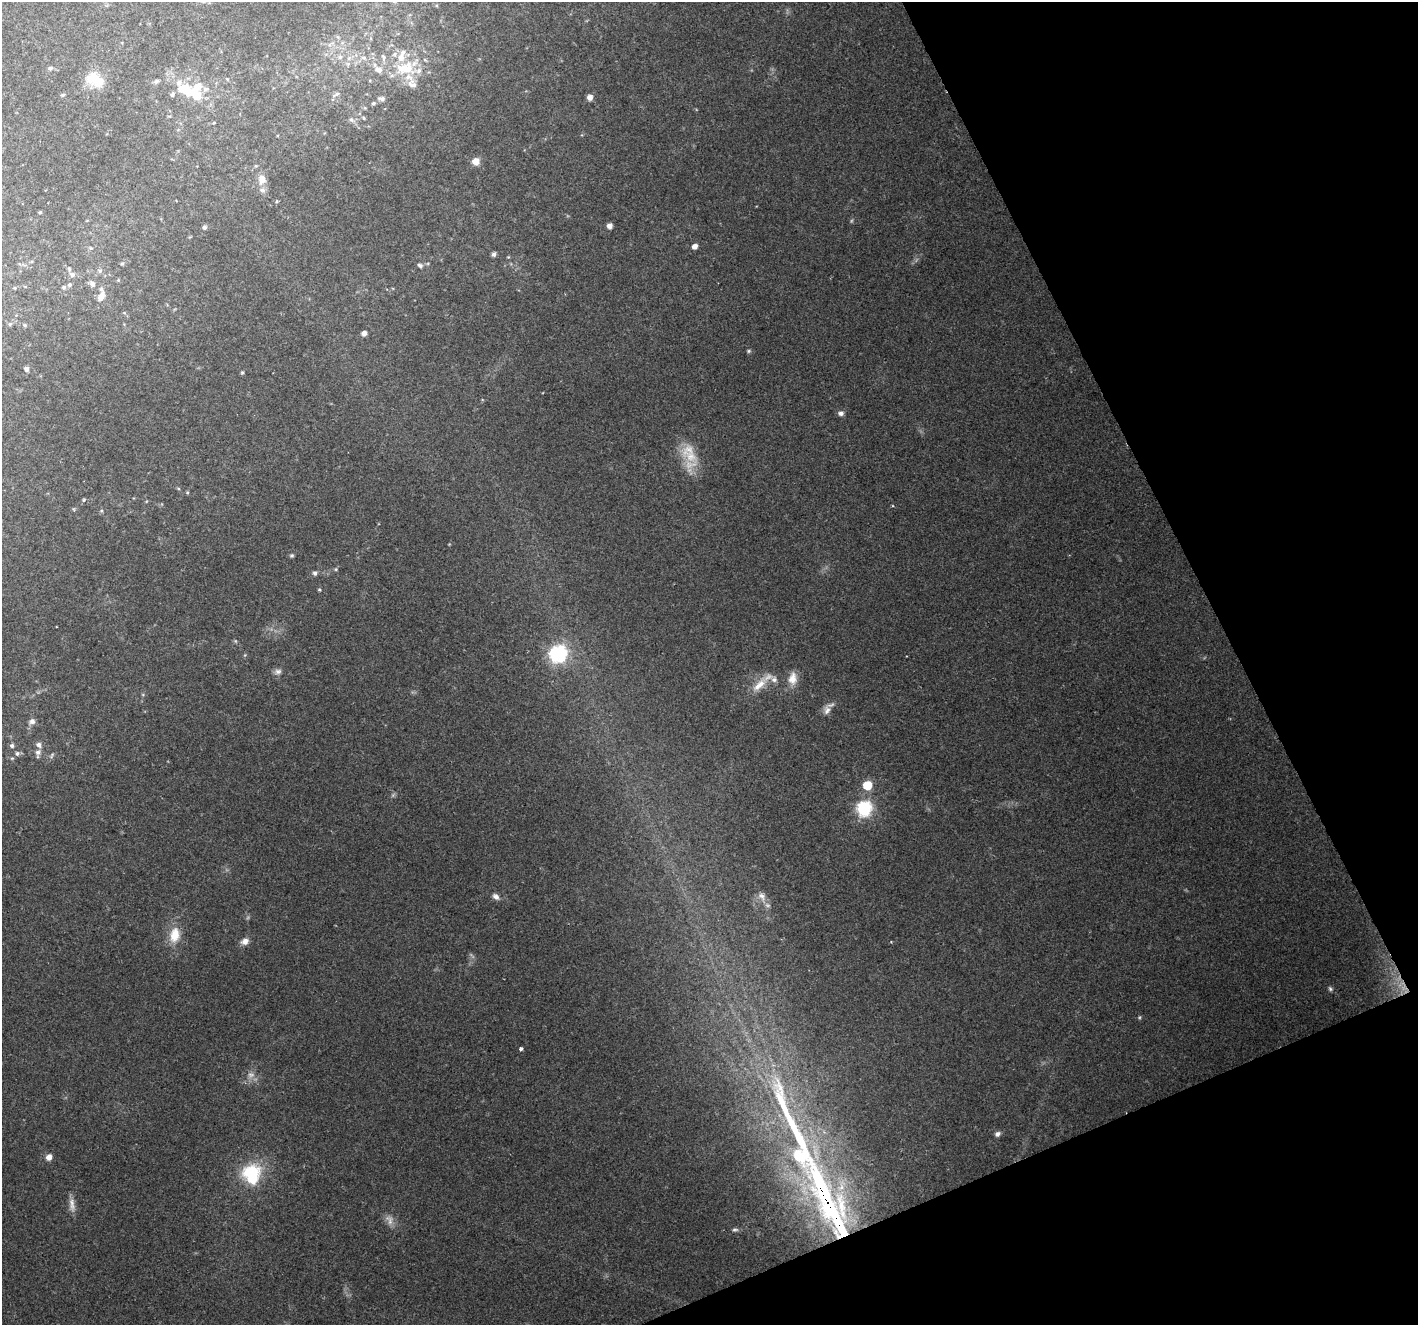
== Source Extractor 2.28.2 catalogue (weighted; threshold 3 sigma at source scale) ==
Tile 12 of 4 x 4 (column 4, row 3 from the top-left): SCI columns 4247-5662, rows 1413-2735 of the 5664 x 5527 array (HDU 1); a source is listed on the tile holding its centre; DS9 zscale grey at full resolution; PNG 1420 x 1327 px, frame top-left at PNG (2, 2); no overlay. Shown black and unused: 21% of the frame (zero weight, under 2 of 3 exposures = <1% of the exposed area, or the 3 px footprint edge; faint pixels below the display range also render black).
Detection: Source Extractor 2.28.2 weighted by HDU 2 'WHT'; one run over the whole footprint, this tile lists its part. Background 0.232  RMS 0.0094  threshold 0.0423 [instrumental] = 3 sigma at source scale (4.5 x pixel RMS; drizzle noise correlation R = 1.50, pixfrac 1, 0.0396/0.0396 arcsec/px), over >= 5 px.
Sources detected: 96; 2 too faint to see at this stretch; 4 inside a brighter object's white glare — not listed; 10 inside a brighter listed object's ellipse — not listed separately; the other 80 listed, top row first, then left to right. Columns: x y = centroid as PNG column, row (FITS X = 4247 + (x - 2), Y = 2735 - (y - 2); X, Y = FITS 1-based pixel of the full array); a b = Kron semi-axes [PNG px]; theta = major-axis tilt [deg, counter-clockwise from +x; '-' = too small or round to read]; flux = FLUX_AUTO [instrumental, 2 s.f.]
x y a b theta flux
403 52 8 5 12 3.2
340 57 6 6 - 2.5
383 57 11 5 -72 2.3
364 58 8 5 -7 2.7
50 68 7 5 2 2
378 69 9 8 - 5.4
408 69 21 16 -3 25
95 79 24 15 -31 23
156 81 9 5 36 2.3
179 83 16 8 -85 8.4
206 89 8 6 -5 3.6
336 94 12 3 36 2
63 95 6 4 21 1.5
172 95 6 5 - 1.8
197 96 16 10 -23 17
590 97 7 7 - 4.2
382 99 8 6 -14 3
373 103 6 4 21 1.5
364 118 5 4 - 1.1
351 120 6 5 - 2.1
214 123 4 3 - 0.9
476 161 7 7 - 9
256 166 5 3 - 0.9
262 179 15 11 -88 9.4
276 201 5 4 - 1.1
40 212 4 3 - 1.2
610 226 5 5 - 5.6
204 227 5 5 - 2.1
695 246 5 4 - 6.4
494 254 5 4 - 2.7
122 264 5 4 - 1.2
420 265 8 5 -37 2.1
100 271 6 6 - 2.3
72 274 8 7 - 4
118 280 5 4 - 0.98
92 284 7 6 - 4.4
69 285 6 6 - 2.1
64 287 6 5 - 1.8
101 296 13 7 61 7.9
10 324 6 5 - 1.4
25 325 5 4 - 1.1
364 333 5 5 - 4.2
749 351 5 5 - 1.3
26 369 5 4 - 3.4
242 372 5 4 - 1.2
841 413 7 6 - 3.5
690 456 21 16 -29 23
187 492 4 4 - 1
84 500 5 3 - 0.96
292 555 5 5 - 1.5
336 569 5 5 - 1.2
315 573 6 5 - 2.8
319 589 5 3 - 0.92
558 654 7 7 - 280
278 671 9 7 12 3.3
793 678 18 11 85 11
759 685 26 10 42 15
827 710 14 9 82 5.9
32 721 9 7 31 3.9
12 745 6 6 - 2.3
39 745 7 6 - 3.9
38 752 8 7 - 3.5
17 753 6 6 - 2.4
52 755 9 3 61 1.7
867 785 6 5 - 37
864 808 7 6 - 200
496 896 9 6 -38 3.9
762 896 14 10 -49 7.1
175 935 21 13 80 18
245 941 9 7 24 5.8
1330 989 7 5 -50 1.7
521 1049 4 3 - 4
251 1075 11 7 8 5.1
997 1134 7 5 33 3.4
49 1157 7 6 - 5.9
251 1171 27 17 12 42
72 1205 20 7 -83 6.7
830 1207 173 28 -65 410
389 1220 16 9 -64 6.8
735 1230 9 4 0 1.7
Overlapping masked pixels (flux is a lower limit): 1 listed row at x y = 830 1207
Unlisted compact peaks at least as high as the median listed source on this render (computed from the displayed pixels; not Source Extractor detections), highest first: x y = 1140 1017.